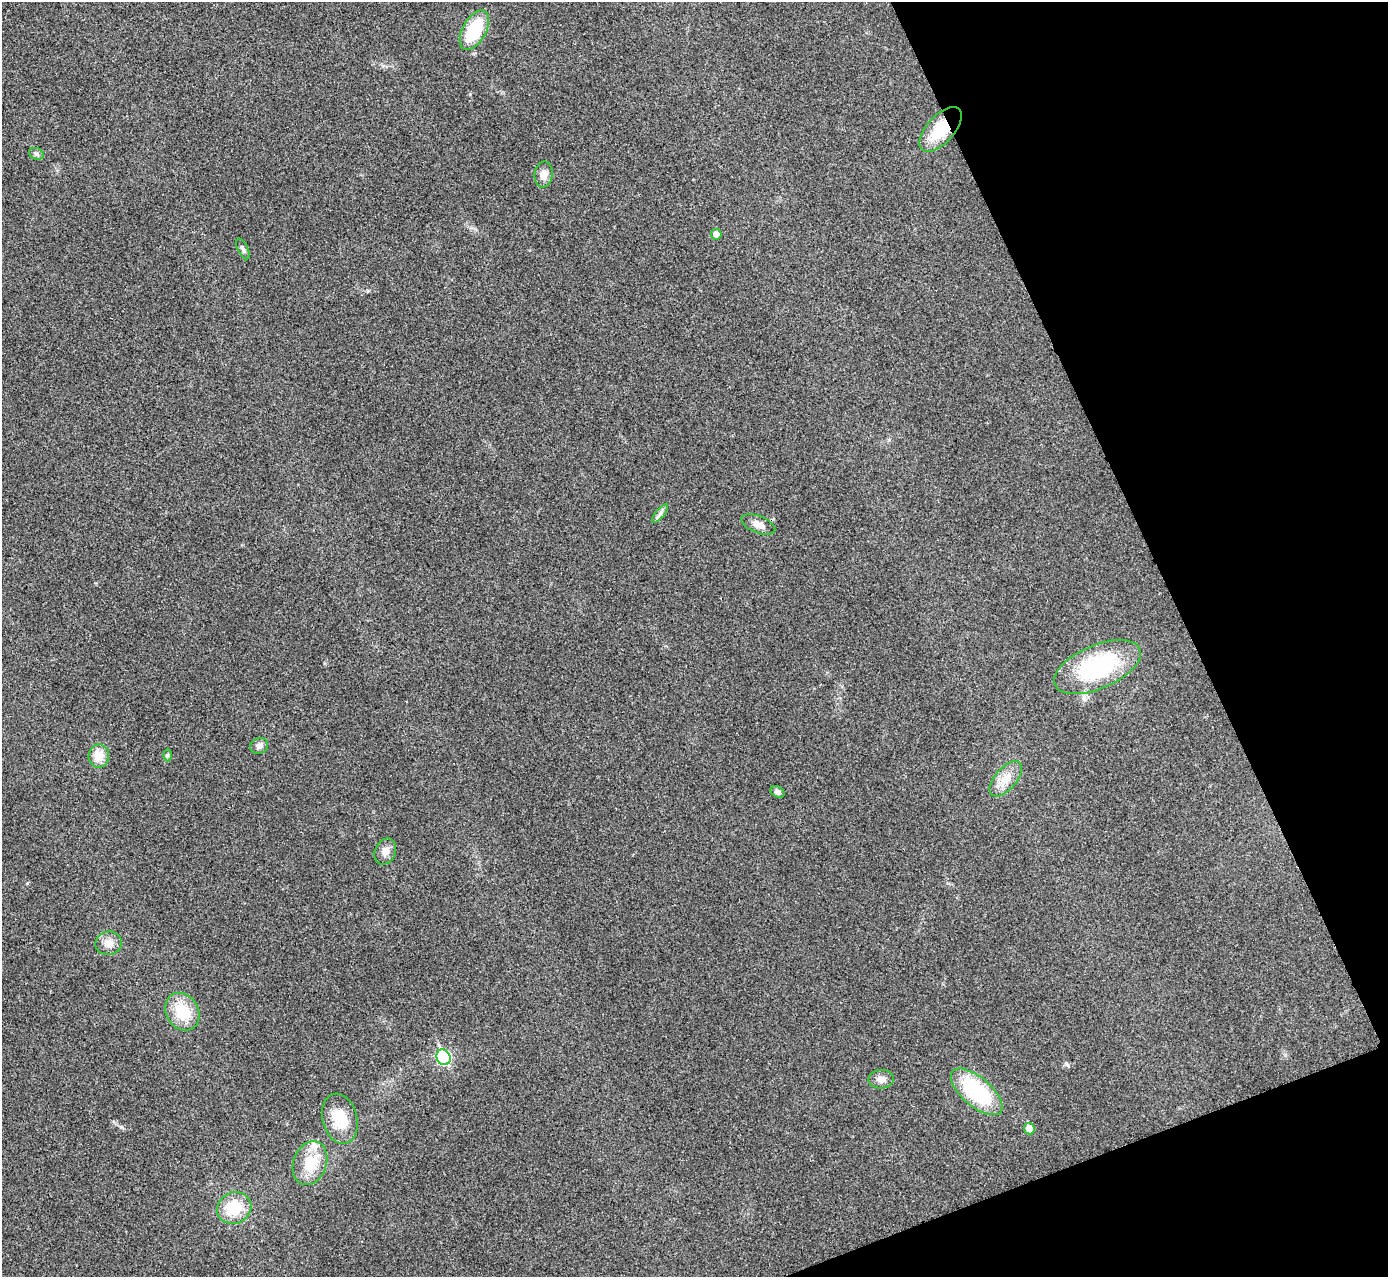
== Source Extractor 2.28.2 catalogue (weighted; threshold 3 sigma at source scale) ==
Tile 12 of 4 x 4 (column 4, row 3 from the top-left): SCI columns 4166-5551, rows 1435-2709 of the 5559 x 5548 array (HDU 1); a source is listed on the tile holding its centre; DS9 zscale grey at full resolution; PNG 1390 x 1279 px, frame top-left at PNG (2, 2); each listed source drawn as its Kron ellipse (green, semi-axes under 4 px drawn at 4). Shown black and unused: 19% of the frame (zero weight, under 3 of 4 exposures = <1% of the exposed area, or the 3 px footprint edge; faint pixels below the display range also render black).
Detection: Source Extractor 2.28.2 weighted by HDU 2 'WHT'; one run over the whole footprint, this tile lists its part. Background 0.0293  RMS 0.0061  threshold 0.0273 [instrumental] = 3 sigma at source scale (4.5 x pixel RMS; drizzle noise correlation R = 1.50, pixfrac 1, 0.05/0.05 arcsec/px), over >= 5 px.
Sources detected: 25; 1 inside a brighter listed object's ellipse — not listed separately; the other 24 listed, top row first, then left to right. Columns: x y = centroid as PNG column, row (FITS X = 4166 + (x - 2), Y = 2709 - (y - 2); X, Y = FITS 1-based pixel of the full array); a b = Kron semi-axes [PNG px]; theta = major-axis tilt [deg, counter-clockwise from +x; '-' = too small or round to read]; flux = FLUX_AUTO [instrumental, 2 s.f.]
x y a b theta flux
474 30 22 11 61 28
940 129 28 13 48 21
36 154 7 5 -20 1.5
544 175 13 9 83 4.8
716 234 5 5 - 4.2
243 249 11 5 -65 1.8
660 514 11 3 50 1.6
758 524 18 8 -21 4.5
1097 667 46 21 23 63
259 746 9 7 22 2.8
168 755 6 4 90 0.84
99 756 11 10 - 9.2
1006 779 21 10 49 8
777 792 7 5 -27 1.8
385 851 14 10 65 4.5
109 943 13 11 14 5
182 1012 20 16 -60 18
443 1057 8 6 -63 76
881 1079 13 9 4 4.3
977 1092 31 14 -40 52
340 1119 25 17 -75 18
1029 1129 6 5 - 7.3
310 1163 22 16 70 17
234 1208 17 15 26 17
Overlapping masked pixels (flux is a lower limit): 1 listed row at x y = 940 129
Unlisted compact peaks at least as high as the median listed source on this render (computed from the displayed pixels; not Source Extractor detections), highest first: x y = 121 1127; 470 94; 1066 1064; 27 883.